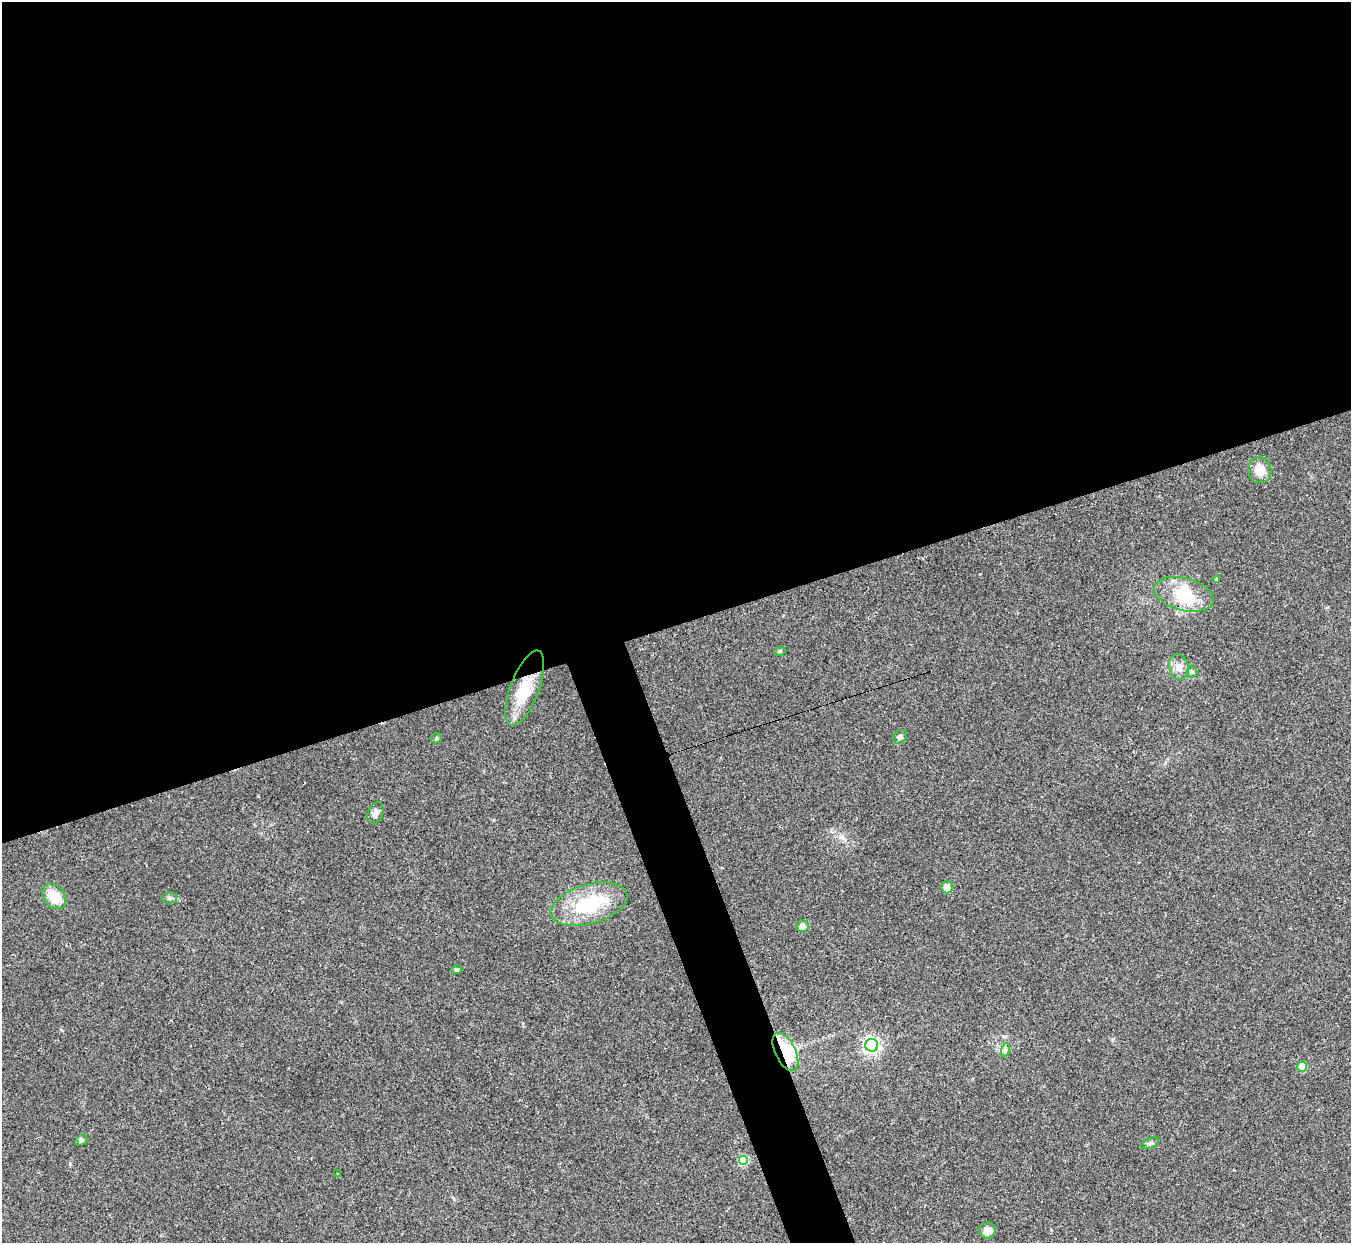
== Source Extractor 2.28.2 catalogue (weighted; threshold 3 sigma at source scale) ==
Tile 2 of 4 x 4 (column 2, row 1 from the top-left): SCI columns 1350-2698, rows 3996-5236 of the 5397 x 5383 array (HDU 1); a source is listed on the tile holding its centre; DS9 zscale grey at full resolution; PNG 1353 x 1245 px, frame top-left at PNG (2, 2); each listed source drawn as its Kron ellipse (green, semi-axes under 4 px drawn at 4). Shown black and unused: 53% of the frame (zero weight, under 2 of 3 exposures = <1% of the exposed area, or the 3 px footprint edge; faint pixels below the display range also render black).
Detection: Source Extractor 2.28.2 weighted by HDU 2 'WHT'; one run over the whole footprint, this tile lists its part. Background 0.0637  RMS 0.0069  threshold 0.0311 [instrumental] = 3 sigma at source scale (4.5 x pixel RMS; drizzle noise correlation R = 1.50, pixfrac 1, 0.05/0.05 arcsec/px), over >= 5 px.
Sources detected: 29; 3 cosmic-ray / hot-pixel residue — neither listed nor drawn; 1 inside a brighter listed object's ellipse — not listed separately; the other 25 listed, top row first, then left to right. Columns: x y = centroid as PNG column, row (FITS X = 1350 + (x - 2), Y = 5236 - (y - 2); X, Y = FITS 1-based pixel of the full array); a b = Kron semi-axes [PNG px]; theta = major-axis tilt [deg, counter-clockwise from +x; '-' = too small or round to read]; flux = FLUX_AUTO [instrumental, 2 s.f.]
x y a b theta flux
1260 470 13 11 -81 9
1216 580 3 3 - 3.1
1184 594 30 16 -14 29
780 651 6 3 18 0.85
1179 667 13 10 -75 5.1
1192 672 5 5 - 1
525 688 40 14 69 24
900 737 8 6 41 2.1
436 738 5 5 - 1
376 813 11 7 67 3
947 887 6 5 - 7.8
54 897 14 10 -53 13
170 898 7 5 -1 1.5
589 904 39 19 15 45
802 926 6 6 - 4
457 970 6 4 2 1
872 1045 6 6 - 220
1005 1050 7 4 73 1.3
785 1052 21 10 -65 47
1302 1067 5 5 - 18
81 1140 7 5 30 1.2
1150 1143 9 5 25 1.6
743 1161 5 5 - 33
338 1174 3 2 - 0.79
987 1231 8 8 - 4.3
Overlapping masked pixels (flux is a lower limit): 2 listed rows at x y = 525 688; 785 1052